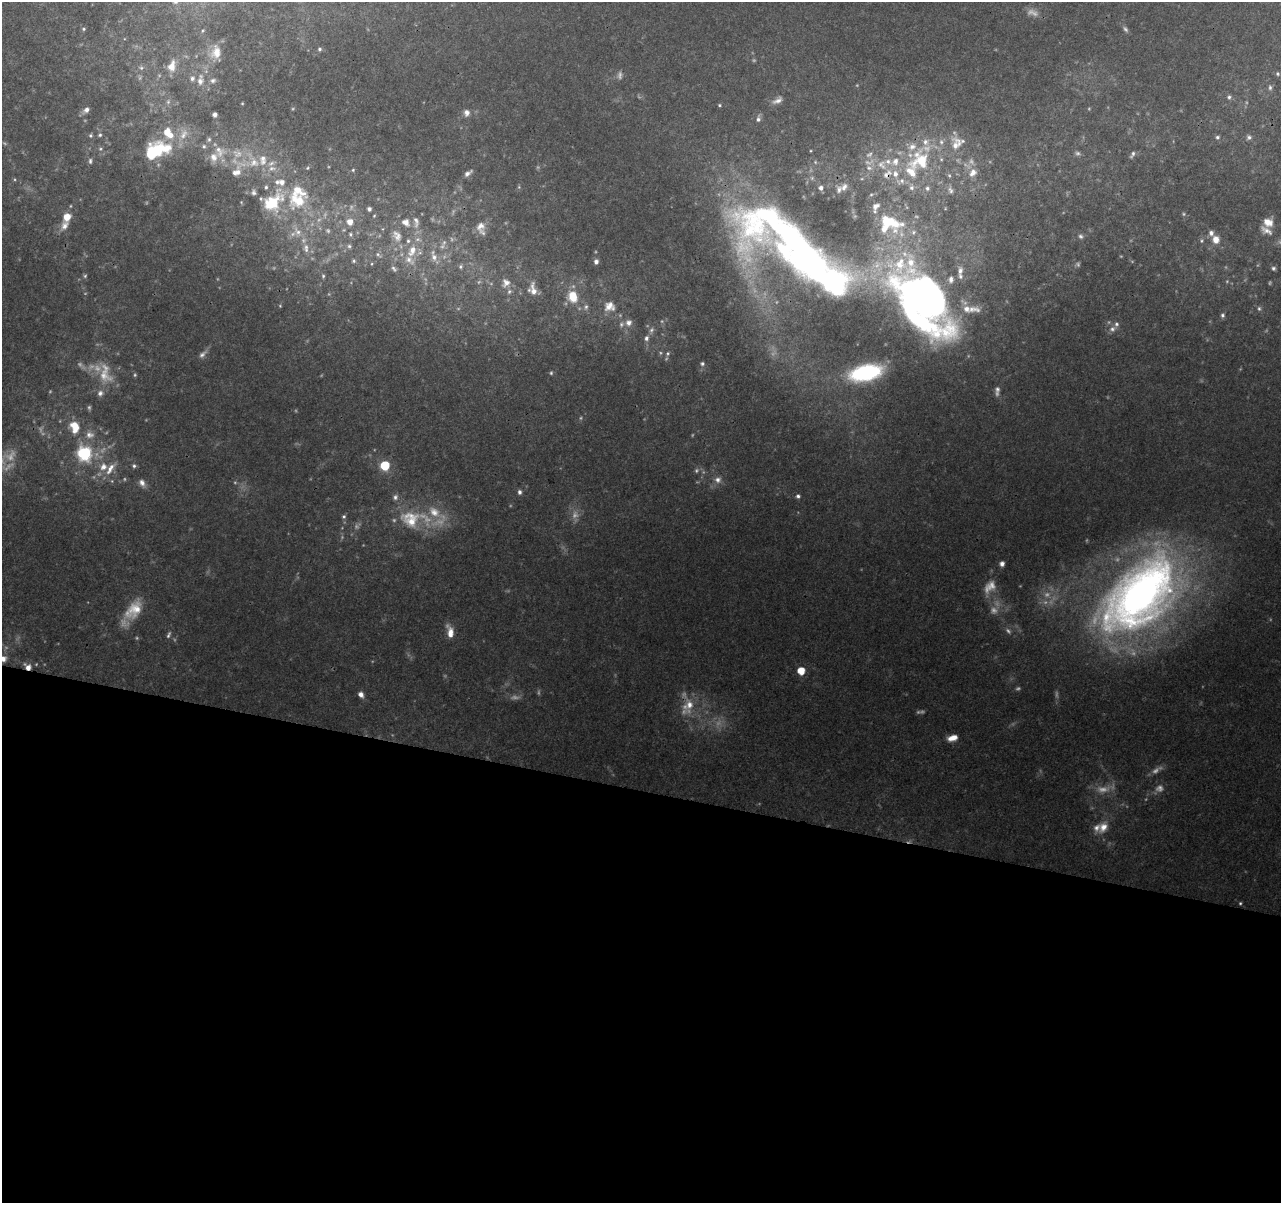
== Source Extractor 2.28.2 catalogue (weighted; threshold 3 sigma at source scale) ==
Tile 14 of 4 x 4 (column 2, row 4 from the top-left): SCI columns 1288-2566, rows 283-1483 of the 5125 x 5308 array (HDU 1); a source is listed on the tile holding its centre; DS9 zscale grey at full resolution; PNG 1283 x 1205 px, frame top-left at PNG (2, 2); no overlay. Shown black and unused: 34% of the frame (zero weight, under 3 of 4 exposures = <1% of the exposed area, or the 3 px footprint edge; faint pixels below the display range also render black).
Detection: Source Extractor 2.28.2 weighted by HDU 2 'WHT'; one run over the whole footprint, this tile lists its part. Background 0.0727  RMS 0.0054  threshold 0.0242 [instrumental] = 3 sigma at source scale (4.5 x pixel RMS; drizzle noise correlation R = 1.50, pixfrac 1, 0.0396/0.0396 arcsec/px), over >= 5 px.
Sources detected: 239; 63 too faint to see at this stretch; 4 inside a brighter object's white glare — not listed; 44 inside a brighter listed object's ellipse — not listed separately; the other 128 listed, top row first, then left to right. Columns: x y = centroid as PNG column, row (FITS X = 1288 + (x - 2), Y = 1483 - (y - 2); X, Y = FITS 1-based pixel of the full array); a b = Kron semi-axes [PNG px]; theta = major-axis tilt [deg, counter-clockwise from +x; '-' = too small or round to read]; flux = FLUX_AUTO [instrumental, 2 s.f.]
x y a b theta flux
84 29 5 4 - 0.85
203 31 6 4 45 0.67
319 49 5 5 - 0.98
216 52 19 13 84 8.2
172 66 16 10 74 6.9
141 68 8 6 -20 1.6
1277 74 5 5 - 0.86
213 80 8 6 15 1.6
200 81 10 9 - 3.7
1270 87 7 5 -89 1.4
1229 97 6 6 - 1.3
777 100 14 7 28 3.2
168 102 8 6 89 1.6
719 105 5 4 - 0.7
86 110 9 6 36 2.7
467 113 9 8 - 2.8
215 114 4 4 - 2
758 119 9 6 81 2
184 134 17 9 57 6.7
90 135 6 5 - 1
100 135 5 5 - 1
1217 137 6 5 - 1.1
1249 137 7 6 - 1.5
956 144 24 17 87 13
219 151 19 17 -55 12
152 153 37 18 25 36
1078 153 8 6 -11 1.5
1132 154 10 5 61 1.6
90 161 7 5 85 1.4
921 161 34 28 28 41
254 162 16 14 -55 11
815 162 5 5 - 0.8
882 165 17 12 -52 8.2
272 168 14 8 4 4.6
307 168 5 4 - 0.72
869 168 10 7 -18 2.9
353 170 4 4 - 0.7
236 172 20 13 55 9.1
468 173 11 5 37 2.4
973 173 13 10 51 5.5
282 182 8 8 - 3.8
266 187 6 5 - 1.2
844 187 11 8 49 3.2
821 188 6 6 - 2.3
927 188 7 6 - 1.6
950 190 11 7 -70 2.1
254 192 9 7 85 1.9
871 195 5 3 - 0.67
298 201 27 21 -5 28
272 202 21 15 41 32
369 209 5 4 - 1.5
374 216 4 4 - 0.56
67 217 6 6 - 8.8
887 221 33 16 -23 26
350 222 6 6 - 5.5
406 222 12 9 -43 4.8
416 222 20 9 -84 5.3
1268 222 11 10 - 7.1
65 226 14 9 60 4.2
481 228 19 11 -79 6.2
328 231 7 6 - 1.2
297 232 17 10 -55 7.3
1211 233 8 7 - 2.3
350 234 6 5 - 1.1
397 236 19 12 -60 7.3
1081 236 7 6 - 1.4
1202 240 7 4 84 1
1216 240 8 7 - 6.4
349 246 6 6 - 1.1
798 246 125 35 -34 250
306 248 14 8 -83 4.2
412 251 20 11 67 11
378 255 9 5 -50 1.3
434 257 11 9 -78 4.2
354 261 5 5 - 0.9
596 262 5 5 - 2.4
372 264 5 3 - 0.5
461 266 7 6 - 1.3
1273 268 5 5 - 1.2
394 269 9 5 -47 1.4
960 271 13 8 83 3.5
85 276 5 5 - 0.86
323 276 4 4 - 0.73
506 283 13 12 - 5.4
533 289 19 11 -81 6.6
573 297 13 10 -71 14
922 297 72 36 -43 330
280 306 4 3 - 0.46
609 306 16 14 0 7.3
586 307 9 6 79 2
1259 308 7 5 -88 1.1
1222 315 6 5 - 1.3
628 323 9 8 - 3.1
1112 329 10 7 33 2.7
651 330 8 6 53 1.7
646 338 8 6 68 2
668 353 6 6 - 1.1
203 354 14 6 43 2.5
702 364 6 6 - 1.2
551 373 5 4 - 0.73
866 373 24 12 12 71
997 391 13 6 84 2.5
100 393 9 8 - 2.6
74 427 14 11 -70 12
90 435 13 10 -9 5
84 453 7 7 - 97
385 465 6 5 - 35
134 466 6 5 - 1.3
110 468 21 8 54 7.1
718 480 10 9 - 3.3
142 483 12 7 -58 3.2
519 492 7 5 -87 1.6
798 496 6 5 - 1.4
344 516 6 5 - 1.1
410 519 32 24 -21 24
1002 564 6 5 - 2.3
1140 595 101 56 45 410
134 610 30 17 50 16
450 632 15 7 -78 6.3
169 635 10 5 66 1.4
3 659 9 8 - 3.6
28 667 8 6 -38 4.6
801 671 5 5 - 11
361 694 7 5 -58 2.9
688 705 24 16 73 14
953 738 11 6 15 5.8
1103 827 18 12 57 7.6
1240 903 5 4 - 0.73
Overlapping masked pixels (flux is a lower limit): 3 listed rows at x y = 922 297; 28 667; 688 705
Isophote crosses this tile's border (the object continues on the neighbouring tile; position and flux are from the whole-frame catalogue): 1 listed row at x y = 3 659